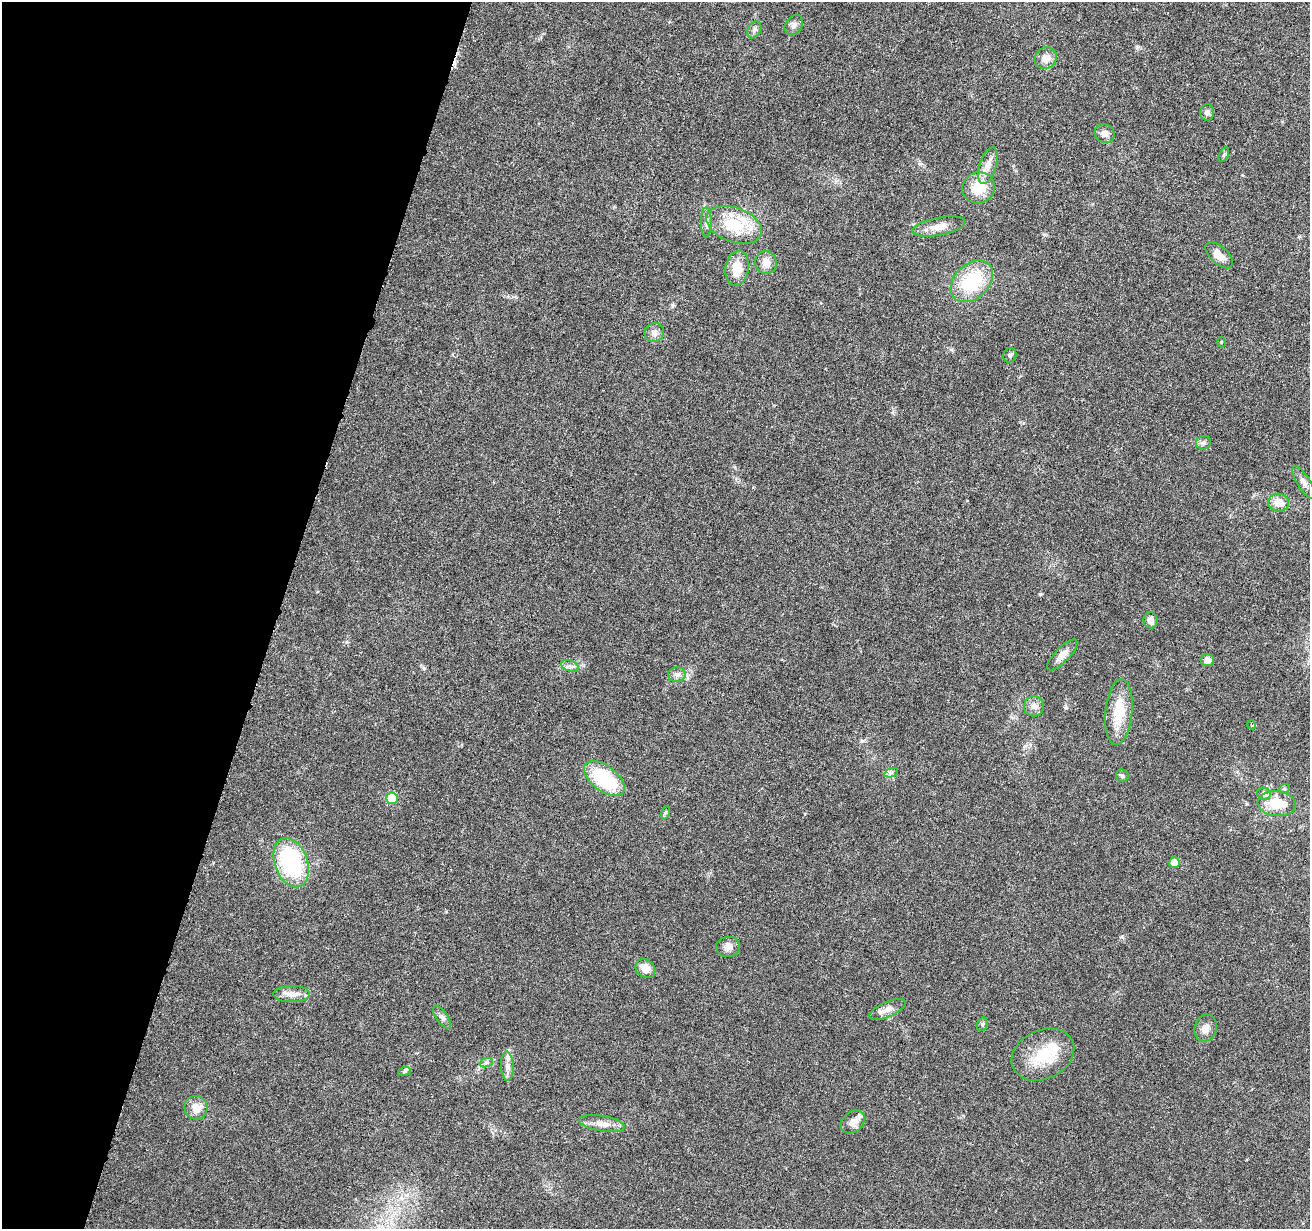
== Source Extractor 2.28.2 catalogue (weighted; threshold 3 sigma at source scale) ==
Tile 9 of 4 x 4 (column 1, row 3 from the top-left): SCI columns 1-1308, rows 1445-2671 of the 5239 x 5405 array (HDU 1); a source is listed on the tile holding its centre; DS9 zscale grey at full resolution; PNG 1312 x 1231 px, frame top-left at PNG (2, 2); each listed source drawn as its Kron ellipse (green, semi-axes under 4 px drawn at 4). Shown black and unused: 21% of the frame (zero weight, under 3 of 6 exposures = <1% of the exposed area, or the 3 px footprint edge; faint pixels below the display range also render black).
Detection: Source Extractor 2.28.2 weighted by HDU 2 'WHT'; one run over the whole footprint, this tile lists its part. Background 0.0128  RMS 0.0022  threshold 0.00881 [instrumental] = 3 sigma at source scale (4.09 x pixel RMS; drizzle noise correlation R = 1.36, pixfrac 0.8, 0.0396/0.0396 arcsec/px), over >= 5 px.
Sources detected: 55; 1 cosmic-ray / hot-pixel residue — neither listed nor drawn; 1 inside a brighter listed object's ellipse — not listed separately; the other 53 listed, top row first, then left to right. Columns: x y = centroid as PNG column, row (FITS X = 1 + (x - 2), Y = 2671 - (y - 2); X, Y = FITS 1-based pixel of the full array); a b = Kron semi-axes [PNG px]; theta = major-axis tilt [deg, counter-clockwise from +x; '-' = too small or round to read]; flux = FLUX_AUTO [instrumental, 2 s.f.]
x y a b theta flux
794 25 11 8 57 0.84
754 30 9 6 61 0.67
1046 58 11 10 - 1.8
1207 112 8 7 - 0.74
1104 133 10 9 - 1.1
1224 155 8 4 63 0.35
988 165 19 8 72 1.9
979 188 16 15 - 4.8
706 222 15 5 -89 0.85
734 225 29 17 -19 8.6
939 227 27 9 11 2.4
1219 255 17 8 -42 2.2
766 262 12 10 -72 1.7
737 268 17 11 81 3.8
972 281 24 17 44 11
654 332 10 9 - 1.1
1221 342 5 3 - 0.18
1010 355 7 6 - 0.43
1204 443 7 6 - 0.57
1304 482 18 6 -58 1.2
1279 503 10 9 - 2.5
1151 620 8 7 - 1.1
1062 655 20 7 46 1.6
1207 660 6 6 - 1.3
570 666 9 5 -21 0.68
677 674 9 7 -2 0.78
1034 706 10 10 - 1.1
1119 712 33 13 84 6.3
1252 725 4 3 - 0.29
891 773 7 4 19 0.42
1122 776 6 6 - 0.42
604 778 23 12 -36 14
1284 789 6 3 19 0.22
1264 794 7 6 - 0.54
392 798 6 5 - 8.3
1277 804 19 12 -6 5.1
665 813 7 4 72 0.29
291 863 25 16 -70 21
1174 863 5 5 - 2.3
728 947 12 10 8 1.2
645 969 11 8 -40 2
292 994 18 8 1 1.8
887 1009 19 7 24 1.6
442 1017 13 6 -55 0.72
982 1024 7 5 69 0.38
1206 1028 13 11 73 1.4
1043 1055 33 24 25 7.6
486 1063 7 4 19 0.45
507 1066 15 6 -87 1.3
404 1072 6 4 19 0.28
196 1108 12 11 - 2.2
853 1122 13 10 40 1.6
602 1124 23 7 -9 1.9
Unlisted compact peaks at least as high as the median listed source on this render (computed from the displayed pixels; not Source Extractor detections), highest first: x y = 1066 708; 1121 937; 424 668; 1041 594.